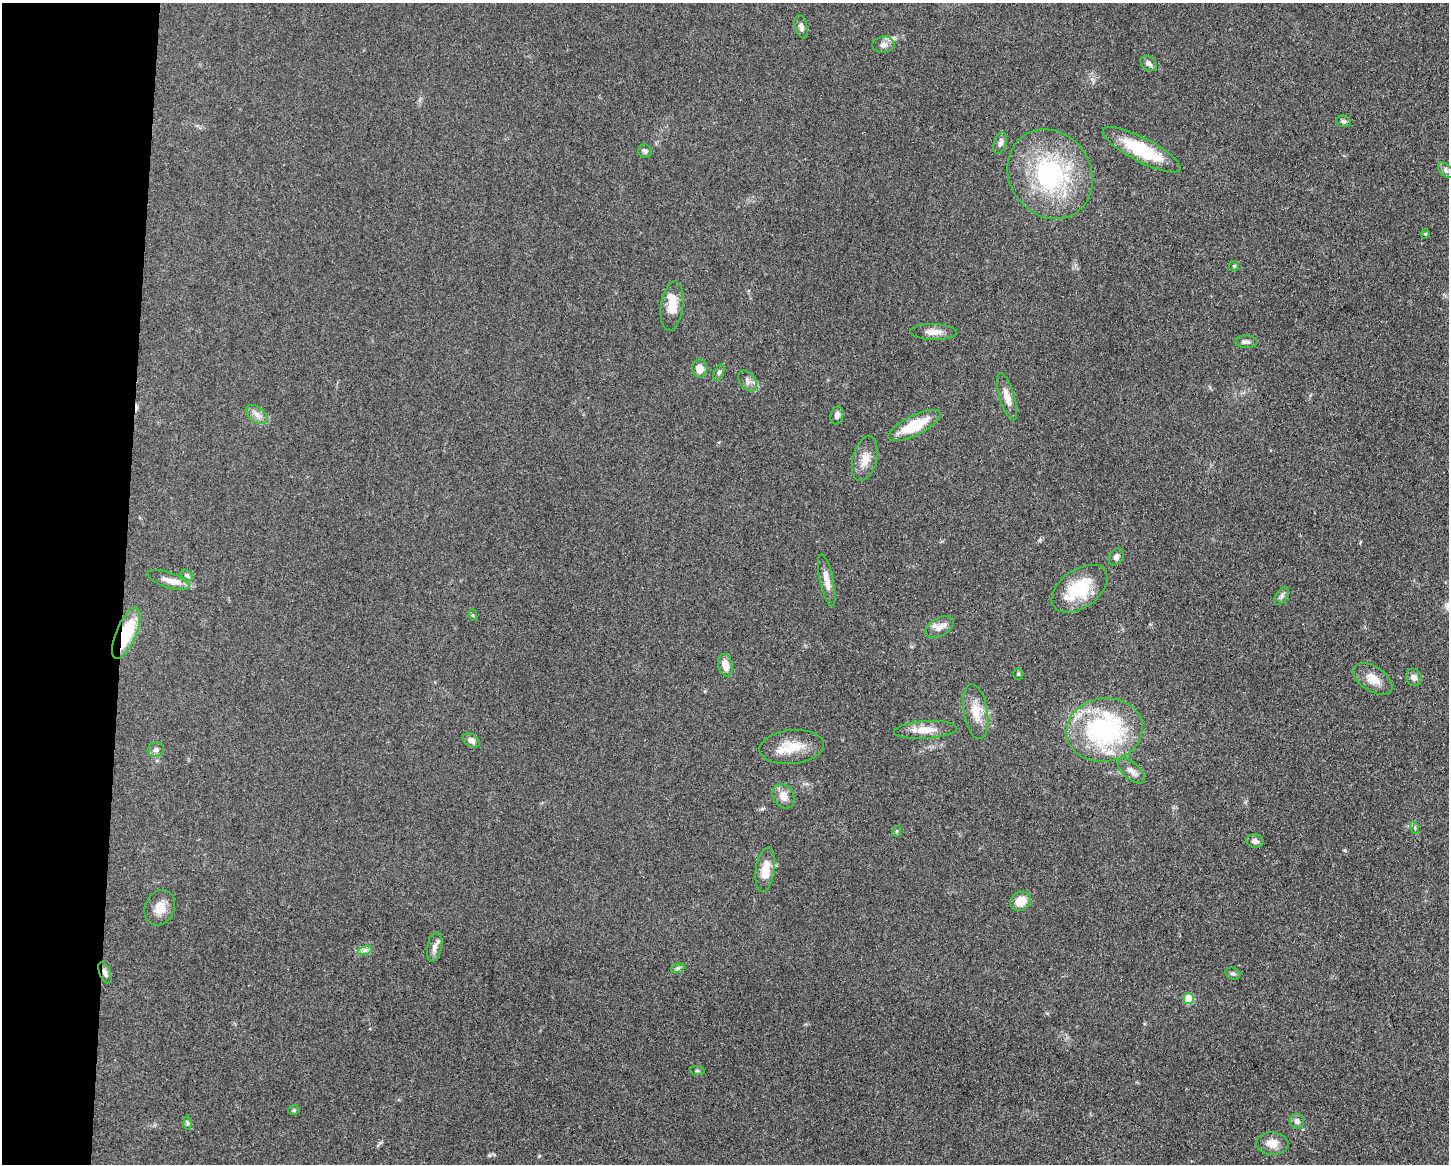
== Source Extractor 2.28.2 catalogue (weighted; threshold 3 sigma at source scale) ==
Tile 4 of 3 x 4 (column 1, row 2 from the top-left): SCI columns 231-1677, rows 2330-3491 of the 4682 x 4655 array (HDU 1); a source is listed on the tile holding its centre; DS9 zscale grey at full resolution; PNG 1451 x 1166 px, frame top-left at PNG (2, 3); each listed source drawn as its Kron ellipse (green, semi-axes under 4 px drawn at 4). Shown black and unused: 8% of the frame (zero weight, under 3 of 5 exposures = <1% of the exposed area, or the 3 px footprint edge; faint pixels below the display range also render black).
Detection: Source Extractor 2.28.2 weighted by HDU 2 'WHT'; one run over the whole footprint, this tile lists its part. Background 0.0601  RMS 0.0056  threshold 0.0251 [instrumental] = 3 sigma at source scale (4.5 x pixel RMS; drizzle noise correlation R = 1.50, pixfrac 1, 0.05/0.05 arcsec/px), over >= 5 px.
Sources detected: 64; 1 cosmic-ray / hot-pixel residue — neither listed nor drawn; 3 inside a brighter listed object's ellipse — not listed separately; the other 60 listed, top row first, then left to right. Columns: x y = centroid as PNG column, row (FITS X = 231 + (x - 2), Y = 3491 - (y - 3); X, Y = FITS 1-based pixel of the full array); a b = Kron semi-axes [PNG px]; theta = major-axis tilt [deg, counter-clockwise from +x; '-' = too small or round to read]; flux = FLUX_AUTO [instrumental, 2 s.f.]
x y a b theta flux
801 27 12 6 -76 2
883 45 11 8 6 2.9
1148 63 9 6 -39 2.1
1343 121 7 5 -15 1.1
1000 143 11 6 73 2.3
1142 150 43 12 -27 28
645 151 7 6 - 1.7
1446 170 9 5 -46 1.8
1050 174 46 41 -56 73
1425 234 4 4 - 0.54
1234 266 5 5 - 0.64
672 306 25 11 82 9.1
933 332 23 8 -1 4.8
1246 342 11 6 -1 2
700 369 9 7 89 4.6
719 372 8 4 63 1.3
748 381 12 7 -54 2.7
1007 397 25 7 -74 5.6
257 414 12 7 -36 3.3
837 415 9 6 78 2.6
915 425 28 10 27 19
865 459 23 12 76 6.9
1116 557 9 6 58 2
187 575 7 4 -38 0.92
168 580 22 7 -19 4.9
827 580 27 6 -78 5.3
1080 589 31 19 35 26
1282 596 10 5 54 1.6
473 615 6 3 -70 0.63
940 627 15 9 29 4.3
126 633 27 10 67 29
725 665 11 7 -78 5.9
1018 674 5 5 - 0.74
1414 677 9 7 -66 2.7
1373 679 22 12 -33 7.3
976 712 28 12 -80 9.4
925 730 31 9 3 7.9
1104 730 38 31 10 84
471 740 9 6 -34 2.8
792 747 32 17 5 13
156 750 8 7 - 1.9
1131 771 17 8 -42 3.6
783 796 13 10 -60 5.1
1415 828 6 4 -71 0.91
897 831 5 3 - 0.58
1255 841 9 7 -11 2.6
765 870 22 9 82 10
1020 901 11 9 32 9.2
160 908 18 14 68 6.6
435 947 15 7 78 3
365 950 7 4 19 1.5
678 968 7 4 18 1.1
105 973 11 5 -68 2
1233 974 8 5 -23 1.2
1189 999 5 5 - 19
697 1071 7 3 -8 0.75
294 1110 6 4 15 0.83
1297 1121 7 7 - 2
188 1123 7 4 -89 0.99
1272 1143 16 11 -2 6
Overlapping masked pixels (flux is a lower limit): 2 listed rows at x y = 126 633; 105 973